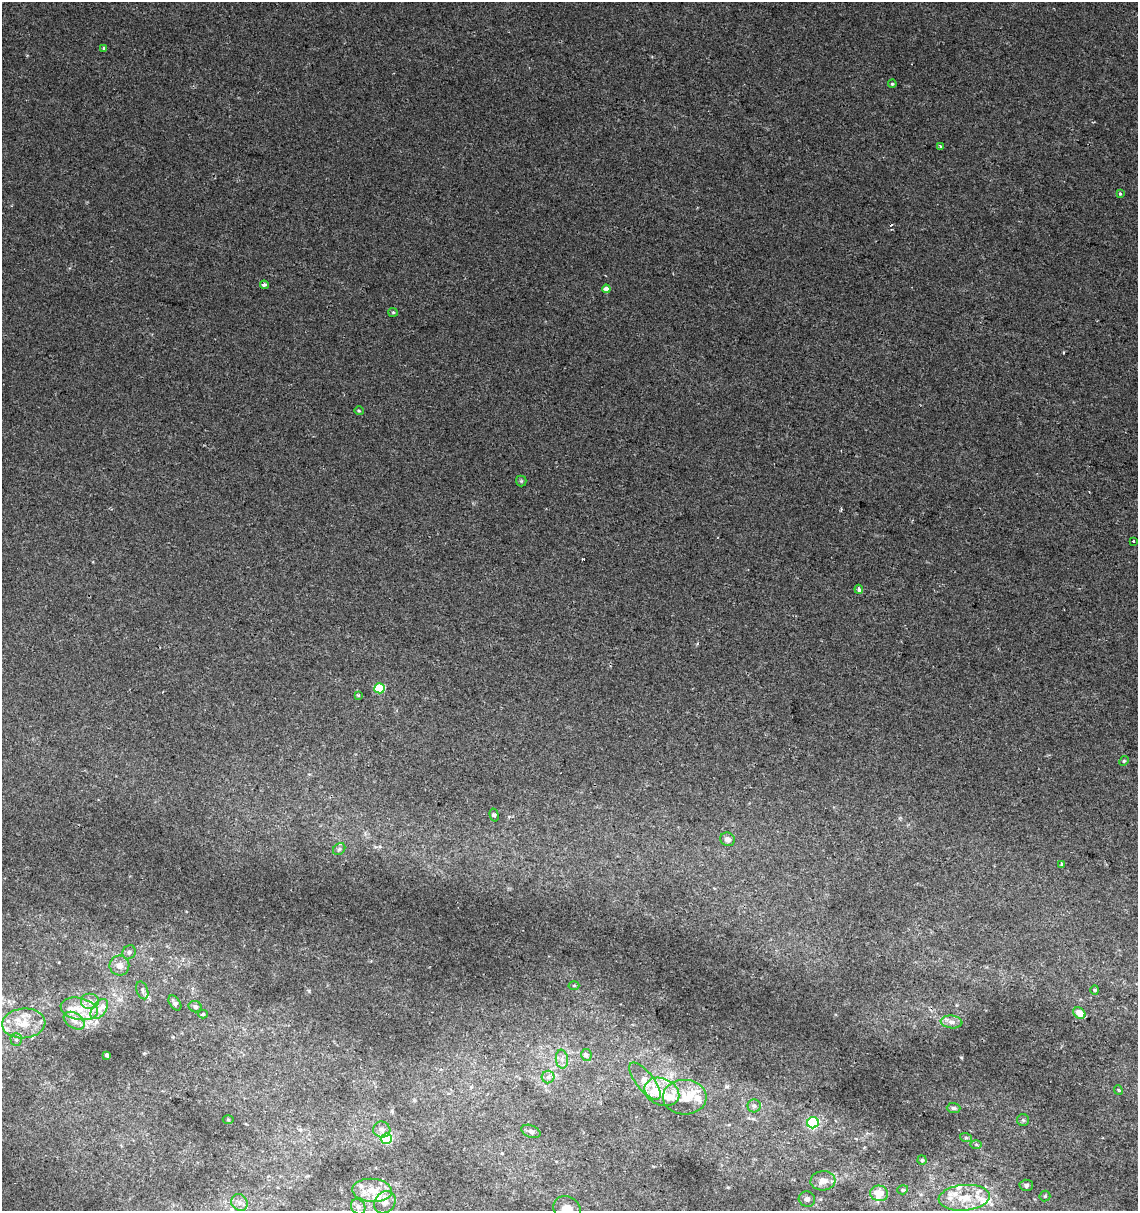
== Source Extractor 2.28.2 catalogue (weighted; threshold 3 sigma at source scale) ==
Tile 6 of 4 x 4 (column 2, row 2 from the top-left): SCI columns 1363-2498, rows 2428-3636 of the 5057 x 4845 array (HDU 1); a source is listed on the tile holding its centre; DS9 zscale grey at full resolution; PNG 1140 x 1213 px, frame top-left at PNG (2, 2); each listed source drawn as its Kron ellipse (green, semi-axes under 4 px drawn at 4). Shown black and unused: <1% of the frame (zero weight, under 2 of 3 exposures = <1% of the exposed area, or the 3 px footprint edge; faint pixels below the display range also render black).
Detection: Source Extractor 2.28.2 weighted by HDU 2 'WHT'; one run over the whole footprint, this tile lists its part. Background 0.0117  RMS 0.0051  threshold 0.0231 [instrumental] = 3 sigma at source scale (4.5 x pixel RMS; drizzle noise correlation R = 1.50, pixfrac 1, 0.0396/0.0396 arcsec/px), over >= 5 px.
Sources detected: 81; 1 cosmic-ray / hot-pixel residue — neither listed nor drawn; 15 inside a brighter listed object's ellipse — not listed separately; the other 65 listed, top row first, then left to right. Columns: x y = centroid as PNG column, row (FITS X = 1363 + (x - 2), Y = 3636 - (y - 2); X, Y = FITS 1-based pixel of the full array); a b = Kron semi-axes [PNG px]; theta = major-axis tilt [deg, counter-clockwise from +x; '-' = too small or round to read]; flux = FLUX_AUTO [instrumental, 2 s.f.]
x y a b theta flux
104 48 4 3 - 1
892 84 4 4 - 0.69
940 147 3 3 - 3.5
1120 194 3 3 - 2
264 285 4 3 - 3.1
606 289 4 4 - 3.5
393 312 5 4 - 0.6
359 411 5 4 - 0.66
521 481 5 5 - 0.74
1133 541 3 3 - 2.3
859 589 4 3 - 1.8
379 688 5 5 - 27
358 695 3 3 - 0.87
1124 761 5 4 - 0.82
494 815 6 4 -75 1
728 839 7 6 - 2.3
339 849 7 5 45 1
1062 864 4 3 - 0.99
129 952 7 6 - 1.4
119 966 10 10 - 3.9
574 985 5 3 - 0.61
142 990 9 5 -71 1.5
1095 990 4 4 - 0.6
90 1001 9 8 - 3.3
175 1003 8 5 -55 2.1
195 1007 6 5 - 1.9
79 1009 19 11 -11 9.5
99 1009 11 6 53 3.3
1079 1013 7 5 -42 6.7
203 1014 5 4 - 0.73
74 1021 12 7 -33 3.3
951 1022 11 6 -6 2.7
24 1023 21 15 5 12
16 1039 6 5 - 1.1
107 1055 4 3 - 1.8
586 1055 6 5 - 1.5
562 1059 9 6 -83 2.2
548 1077 6 6 - 1.7
645 1081 22 9 -52 5.9
1118 1090 5 3 - 0.6
662 1092 18 13 -24 10
685 1097 22 17 0 12
754 1106 6 6 - 1.4
953 1108 7 5 -1 1.1
228 1120 5 3 - 0.48
1023 1120 6 6 - 0.92
813 1123 6 5 - 53
382 1130 8 8 - 2.2
531 1131 10 6 -22 1.7
966 1138 6 4 -18 0.65
386 1139 5 5 - 30
976 1144 6 4 -1 0.73
922 1160 4 4 - 0.71
823 1181 12 9 5 4.2
1026 1185 6 5 - 1.3
372 1190 20 11 -3 9.2
903 1190 5 4 - 0.71
879 1193 9 8 - 7.4
1045 1196 5 5 - 0.76
964 1198 25 13 5 13
807 1199 8 7 - 1.6
239 1202 9 7 -46 2.3
385 1202 12 10 51 3.3
358 1207 8 7 - 2
567 1209 15 12 -37 5.9
Isophote crosses this tile's border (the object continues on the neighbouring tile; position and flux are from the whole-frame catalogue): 1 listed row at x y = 567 1209
Unlisted compact peaks at least as high as the median listed source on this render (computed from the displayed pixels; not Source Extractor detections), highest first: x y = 961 1057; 309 991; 728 1187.